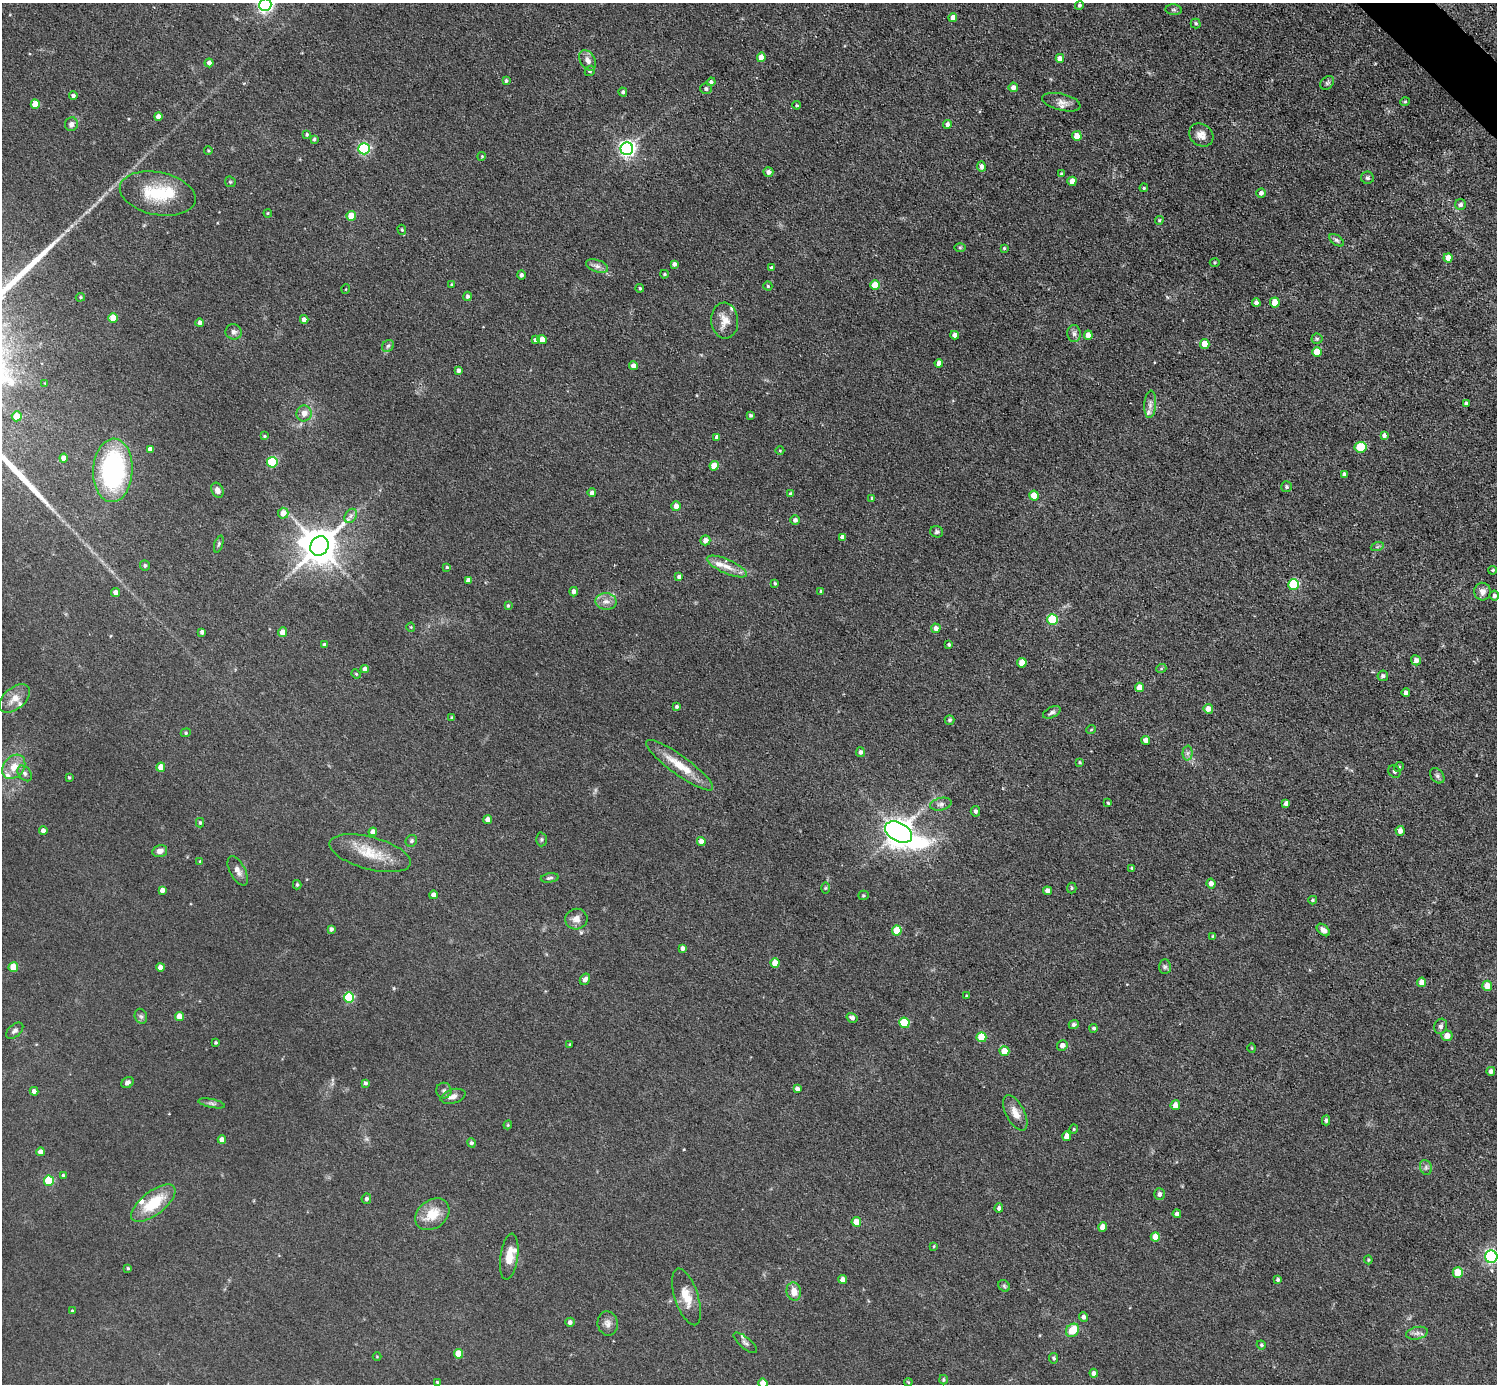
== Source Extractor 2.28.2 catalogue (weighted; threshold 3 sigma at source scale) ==
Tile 10 of 4 x 4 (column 2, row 3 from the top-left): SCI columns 1497-2991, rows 1680-3061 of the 5982 x 5981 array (HDU 1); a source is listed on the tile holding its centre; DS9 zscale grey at full resolution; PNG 1499 x 1386 px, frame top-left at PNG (2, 3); each listed source drawn as its Kron ellipse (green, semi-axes under 4 px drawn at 4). Shown black and unused: <1% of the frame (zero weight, under 3 of 5 exposures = <1% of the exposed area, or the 3 px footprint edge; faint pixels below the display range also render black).
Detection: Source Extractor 2.28.2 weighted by HDU 2 'WHT'; one run over the whole footprint, this tile lists its part. Background 0.0512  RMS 0.0068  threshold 0.0305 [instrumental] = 3 sigma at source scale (4.5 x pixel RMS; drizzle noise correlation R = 1.50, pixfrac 1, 0.05/0.05 arcsec/px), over >= 5 px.
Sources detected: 289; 2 inside a brighter object's white glare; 1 long thin detection or spike segment (spike, bleed or trail) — neither listed nor drawn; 7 inside a brighter listed object's ellipse — not listed separately; the other 279 listed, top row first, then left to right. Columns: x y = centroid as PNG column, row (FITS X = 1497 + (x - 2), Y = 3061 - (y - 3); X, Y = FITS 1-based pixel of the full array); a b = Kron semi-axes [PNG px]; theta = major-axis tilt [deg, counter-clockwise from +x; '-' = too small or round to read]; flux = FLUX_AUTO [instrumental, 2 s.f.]
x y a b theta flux
265 5 6 6 - 210
1079 5 4 4 - 1.4
1174 10 8 5 -6 1.5
953 17 4 4 - 5.5
1196 23 5 5 - 1.3
761 57 4 4 - 5.5
1060 58 4 4 - 3.8
588 60 11 7 -59 4.3
209 63 4 4 - 2.5
590 71 5 4 - 0.99
506 81 4 3 - 1.2
711 82 4 4 - 1.8
1327 83 8 5 45 1.4
1013 87 5 4 - 3.6
706 89 6 5 - 1.9
623 92 4 4 - 1.3
73 96 4 4 - 1.8
1061 102 20 8 -14 4.9
1405 102 5 4 - 0.84
35 104 5 4 - 13
797 105 4 3 - 0.78
158 116 4 4 - 3.6
71 124 7 6 - 2.7
947 124 4 4 - 2.3
307 134 4 3 - 0.99
1201 135 13 10 -38 5.4
1077 136 5 4 - 8.3
314 139 4 4 - 1.2
364 149 6 5 - 79
627 149 6 6 - 220
208 151 4 3 - 0.65
482 156 4 3 - 0.58
981 167 5 4 - 2.6
768 172 5 5 - 3.1
1061 174 4 4 - 0.91
1367 178 6 6 - 1.7
1072 181 4 4 - 6
230 182 6 5 - 0.9
1144 188 4 3 - 0.8
158 193 38 21 -11 32
1261 193 4 4 - 2.1
1461 205 5 5 - 2.1
268 213 4 4 - 0.72
351 216 5 4 - 13
1159 220 4 4 - 0.92
402 230 5 4 - 0.88
1337 240 8 5 -37 1.5
960 247 6 4 0 0.87
1004 248 3 3 - 0.97
1448 258 4 4 - 7.1
1215 263 5 3 - 0.82
674 264 4 4 - 2.2
597 266 11 6 -19 3
772 268 4 4 - 1.6
664 274 4 3 - 0.94
521 275 4 4 - 1.9
452 285 4 3 - 0.8
875 285 5 5 - 16
768 286 4 4 - 0.87
640 288 4 4 - 1
346 289 4 3 - 0.51
467 296 4 4 - 1.4
80 297 4 4 - 0.83
1275 302 5 5 - 11
1256 303 4 4 - 3.3
113 318 5 4 - 13
304 319 4 4 - 3
725 321 18 13 -86 8.2
200 323 4 4 - 2.5
234 332 8 7 - 2.5
1074 334 8 6 -89 2.3
955 335 4 4 - 3.4
1088 335 5 4 - 6.2
1317 339 5 5 - 1
536 340 4 4 - 2.7
542 340 4 4 - 7.3
1205 344 5 4 - 9.6
388 346 6 5 - 1.5
1317 352 5 5 - 12
939 363 4 4 - 3.4
633 366 4 4 - 4.5
459 370 4 4 - 2.4
45 383 3 3 - 0.49
1466 403 3 3 - 1.2
1150 404 14 6 86 3.1
304 413 8 7 - 4.7
750 415 3 3 - 0.99
17 416 5 5 - 9.9
1384 435 4 4 - 1.8
264 436 4 3 - 0.76
717 437 4 4 - 2.3
1361 447 6 5 - 25
150 449 4 4 - 2.8
780 450 4 3 - 0.61
64 458 4 4 - 5.9
272 462 5 5 - 46
714 466 5 4 - 9.6
113 470 32 19 87 100
1344 474 4 3 - 2.1
1287 487 5 5 - 1.2
217 490 8 6 -61 3.1
592 493 4 4 - 2.2
791 494 4 3 - 1.8
1034 496 5 5 - 11
872 498 4 4 - 1.1
676 506 5 4 - 4.4
283 513 5 5 - 6.4
351 516 8 5 59 2.2
795 520 5 5 - 2
937 532 6 5 - 1.5
842 537 4 4 - 3
705 540 5 5 - 4.5
219 544 9 4 71 1.1
319 546 10 8 53 1700
1377 547 6 4 19 1.1
145 566 5 5 - 1.6
727 566 22 7 -24 7.2
447 567 4 3 - 0.8
1493 570 4 4 - 1
679 577 4 4 - 1.7
468 580 4 4 - 3.3
775 583 4 3 - 0.98
1294 585 5 5 - 45
821 591 4 3 - 1.1
115 592 4 4 - 3.6
574 592 4 4 - 2.7
1482 592 9 8 - 4.4
1494 596 5 5 - 2
606 601 10 8 -2 4.2
508 606 4 3 - 0.92
1052 619 5 5 - 38
411 627 4 4 - 0.65
936 628 4 4 - 3.5
202 632 4 4 - 2.2
282 632 5 4 - 5.5
324 645 4 4 - 2
949 645 4 4 - 1.2
1416 660 5 5 - 3.3
1022 663 5 4 - 9.6
365 669 4 4 - 3.8
1161 669 5 3 - 0.68
356 674 5 4 - 0.84
1383 676 5 5 - 1.7
1139 687 5 4 - 6.4
1406 693 4 4 - 2.9
15 699 18 10 39 7.7
677 707 4 3 - 1.3
1208 709 5 4 - 4.4
1052 712 9 5 25 2
452 718 3 3 - 0.94
950 720 5 5 - 1.3
1091 730 5 3 - 0.59
186 733 5 4 - 0.89
1146 740 4 4 - 4.3
860 752 5 4 - 2.1
1187 753 7 5 89 1.8
1080 762 3 3 - 0.72
679 765 40 9 -36 16
14 767 13 10 51 7.9
161 767 4 4 - 8.1
1399 767 5 4 - 0.82
1394 771 6 6 - 1.3
25 773 9 6 -51 2.1
1437 776 9 6 -50 1.9
69 777 4 4 - 0.71
1108 803 3 3 - 0.7
1286 803 4 4 - 2.7
941 804 11 6 13 2.4
975 811 5 4 - 1.8
488 820 4 4 - 4.2
200 823 4 4 - 0.99
43 831 4 4 - 3.2
1400 831 5 4 - 3.9
373 832 4 4 - 4.8
899 832 14 9 -29 800
541 839 7 5 89 1.2
411 841 6 5 - 1.4
701 841 4 4 - 3.7
160 851 7 6 - 3.4
370 853 42 16 -15 21
200 861 4 3 - 0.68
1132 868 4 3 - 0.77
238 871 16 7 -63 4.2
550 878 9 4 7 1.5
1211 884 5 4 - 4.2
297 885 5 4 - 1.1
825 888 5 3 - 0.74
1072 888 5 4 - 0.94
162 890 4 4 - 3.1
1047 891 4 4 - 4.4
433 895 4 4 - 3.5
863 895 5 4 - 0.94
1313 900 4 3 - 0.87
576 919 11 10 - 4.7
331 929 4 4 - 2
1323 930 7 5 -41 2.8
897 931 5 5 - 17
1213 936 3 3 - 0.99
683 948 4 4 - 2.8
775 963 4 4 - 9.2
13 967 5 5 - 18
160 967 4 4 - 4.8
1165 967 7 6 - 1.5
585 979 6 5 - 2.4
1422 982 4 4 - 5.6
1487 986 5 5 - 9.5
966 996 3 3 - 0.56
349 998 5 5 - 41
141 1016 8 6 -67 1.7
179 1016 4 4 - 8.6
852 1018 6 4 -32 2.2
904 1023 5 5 - 31
1074 1025 5 4 - 1.7
1441 1026 8 6 71 2.2
1094 1028 4 4 - 1.3
15 1031 10 6 41 2.3
1447 1036 5 5 - 5.6
981 1037 5 5 - 19
216 1043 3 3 - 0.88
570 1044 4 3 - 0.6
1062 1045 5 5 - 3.4
1252 1048 5 3 - 0.56
1004 1051 5 5 - 11
1491 1071 4 4 - 2.5
127 1083 6 5 - 2.4
365 1083 4 4 - 1.5
797 1089 4 4 - 2.8
34 1091 4 4 - 2.8
444 1091 8 7 - 2
453 1096 13 7 17 3.5
212 1103 13 3 -12 1.7
1175 1105 5 4 - 4.8
1015 1113 19 9 -62 6.7
1326 1120 5 4 - 1.5
508 1125 4 4 - 0.78
1074 1129 4 4 - 0.78
1067 1136 5 4 - 7.2
222 1140 4 4 - 4.2
471 1143 5 4 - 1.6
40 1152 4 4 - 4.1
1426 1167 7 5 -71 1.7
63 1175 4 3 - 0.88
49 1181 5 5 - 32
1159 1194 6 5 - 2.1
366 1199 5 5 - 1.8
153 1203 26 11 38 24
999 1208 5 4 - 1.9
432 1214 18 14 38 14
1177 1214 4 4 - 2.1
856 1222 5 4 - 9.4
1103 1227 5 4 - 5.1
1155 1237 4 4 - 7.7
934 1246 3 3 - 0.63
509 1257 23 9 82 9.5
1491 1257 6 6 - 140
1368 1260 4 4 - 0.72
128 1268 4 3 - 0.8
1458 1272 5 5 - 15
842 1279 4 4 - 3.6
1278 1280 3 3 - 1.1
1004 1286 6 5 - 1.2
794 1291 9 7 -80 6.5
686 1297 30 11 -72 12
72 1311 3 3 - 1
1083 1317 5 4 - 2.3
570 1322 4 4 - 2.4
608 1323 12 10 -81 3.9
1073 1330 7 6 - 15
1417 1333 11 6 13 2.8
745 1343 14 5 -40 2.5
1261 1345 4 4 - 1
458 1354 5 4 - 13
377 1357 4 3 - 0.49
1054 1358 5 4 - 1.5
1094 1373 4 4 - 3.1
943 1380 4 4 - 0.94
437 1382 4 3 - 0.98
908 1382 4 3 - 0.63
763 1383 4 4 - 9.3
Isophote crosses this tile's border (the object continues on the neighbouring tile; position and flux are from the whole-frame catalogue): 3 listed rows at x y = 265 5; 1491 1257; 763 1383